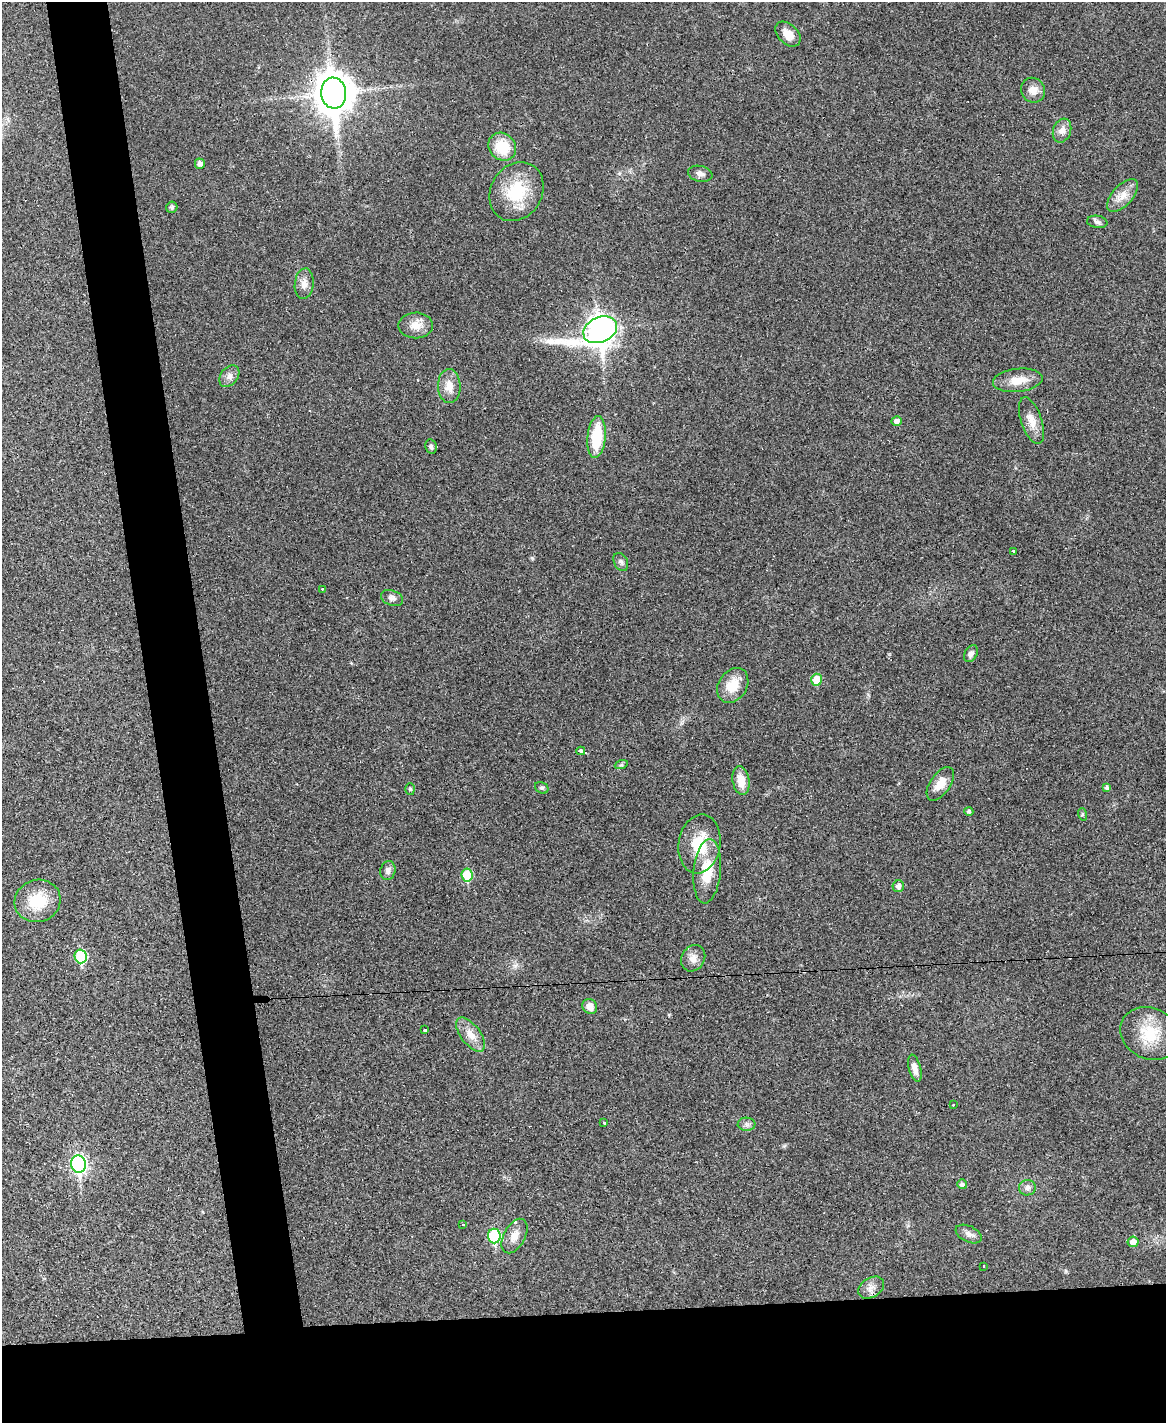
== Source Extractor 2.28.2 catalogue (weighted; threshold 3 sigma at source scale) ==
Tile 11 of 4 x 3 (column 3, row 3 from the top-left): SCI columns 2329-3492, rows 242-1662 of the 4656 x 4633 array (HDU 1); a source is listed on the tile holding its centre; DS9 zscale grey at full resolution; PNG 1168 x 1425 px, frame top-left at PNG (2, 2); each listed source drawn as its Kron ellipse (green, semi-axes under 4 px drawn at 4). Shown black and unused: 13% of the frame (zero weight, under 3 of 4 exposures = <1% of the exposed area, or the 3 px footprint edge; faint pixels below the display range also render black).
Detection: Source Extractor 2.28.2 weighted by HDU 2 'WHT'; one run over the whole footprint, this tile lists its part. Background 0.0392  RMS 0.0044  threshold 0.0196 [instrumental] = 3 sigma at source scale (4.5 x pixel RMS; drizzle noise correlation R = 1.50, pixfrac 1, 0.05/0.05 arcsec/px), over >= 5 px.
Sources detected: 67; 3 cosmic-ray / hot-pixel residue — neither listed nor drawn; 1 inside a brighter listed object's ellipse — not listed separately; the other 63 listed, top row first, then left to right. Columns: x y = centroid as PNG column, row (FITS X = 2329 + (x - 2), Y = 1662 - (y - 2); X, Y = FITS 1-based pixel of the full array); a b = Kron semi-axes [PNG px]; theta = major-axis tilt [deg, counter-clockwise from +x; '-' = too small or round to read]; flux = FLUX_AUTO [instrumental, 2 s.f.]
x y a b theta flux
788 34 15 9 -44 4.7
1033 90 13 11 -58 3.7
334 93 15 12 -83 980
1062 131 12 9 69 3.2
502 147 15 13 -48 13
200 164 5 5 - 1.8
700 174 12 8 -13 1.9
516 192 31 25 58 20
1123 196 20 10 47 5
172 207 6 5 - 1.2
1097 222 10 6 -9 1.4
304 284 15 9 84 3.2
416 325 17 13 1 5.2
600 330 18 12 24 440
229 376 12 8 50 2.3
1018 380 25 11 6 7.1
449 386 17 11 -88 5.3
897 421 5 5 - 1.9
1031 421 24 10 -71 5.1
597 437 21 9 84 17
431 447 7 5 -78 1.1
1013 551 3 3 - 0.85
621 562 9 6 -62 1.2
322 589 3 2 - 0.86
392 598 11 7 -21 1.8
971 654 9 6 60 1.5
817 680 6 5 - 8.6
733 685 19 14 57 8.7
581 751 4 3 - 2.7
621 765 6 4 18 0.64
741 780 14 8 -81 5.8
940 784 19 10 56 4.9
542 788 7 5 -27 0.91
1107 788 4 4 - 1.1
410 789 6 5 - 0.65
969 812 4 4 - 0.96
1082 814 6 4 -73 0.55
699 844 29 21 81 15
388 870 9 7 76 1.9
707 871 32 13 85 13
467 875 6 5 - 18
898 886 6 6 - 2.2
38 901 23 21 20 15
81 956 7 6 - 29
693 958 14 11 59 3.4
590 1007 8 7 - 3.7
425 1030 3 3 - 1.9
1150 1034 30 25 -26 16
471 1035 20 9 -53 5.1
915 1068 14 6 -75 3.1
953 1105 2 2 - 0.41
604 1123 3 3 - 2.3
747 1124 9 6 -1 1.4
79 1164 9 7 -82 100
962 1184 5 5 - 0.98
1027 1188 8 7 - 1.8
463 1225 4 3 - 2
969 1234 14 8 -25 2.2
494 1236 7 6 - 38
514 1236 19 10 62 4.3
1133 1242 5 5 - 3.1
983 1266 3 2 - 0.45
871 1287 14 9 31 3
Overlapping masked pixels (flux is a lower limit): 1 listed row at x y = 334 93